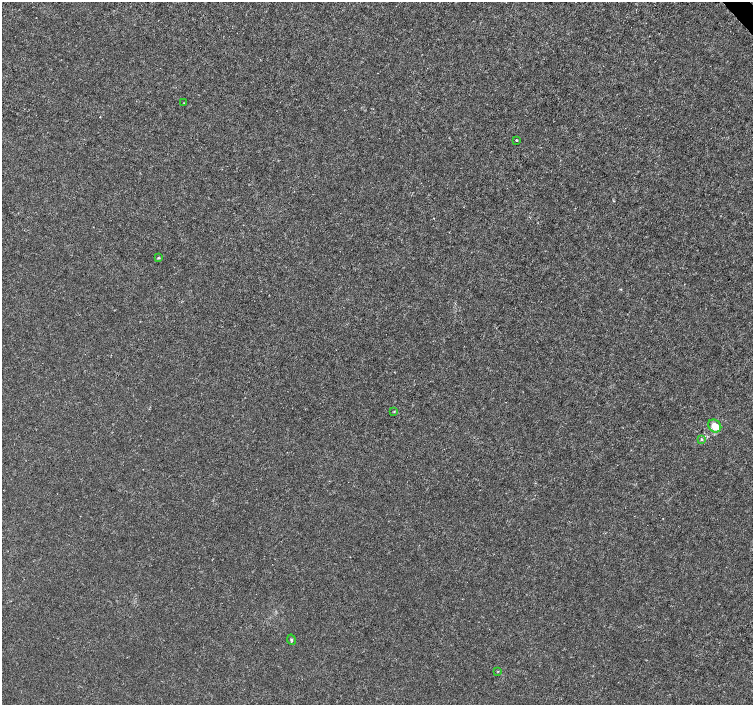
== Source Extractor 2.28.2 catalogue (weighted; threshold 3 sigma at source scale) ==
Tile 10 of 4 x 4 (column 2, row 3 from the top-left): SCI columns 1507-3007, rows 1615-3019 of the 6011 x 5972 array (HDU 1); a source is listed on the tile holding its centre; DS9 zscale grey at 2 x 2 block average (1 PNG px = mean of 2 x 2 image px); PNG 755 x 707 px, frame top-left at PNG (2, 2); each listed source drawn as its Kron ellipse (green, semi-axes under 4 px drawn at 4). Shown black and unused: <1% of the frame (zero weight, under 3 of 4 exposures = <1% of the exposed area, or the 3 px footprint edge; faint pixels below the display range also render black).
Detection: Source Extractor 2.28.2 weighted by HDU 2 'WHT'; one run over the whole footprint, this tile lists its part. Background -4.75e-05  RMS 0.0012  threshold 0.00545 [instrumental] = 3 sigma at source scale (4.5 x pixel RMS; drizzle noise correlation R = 1.50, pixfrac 1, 0.0396/0.0396 arcsec/px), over >= 5 px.
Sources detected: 8; all 8 listed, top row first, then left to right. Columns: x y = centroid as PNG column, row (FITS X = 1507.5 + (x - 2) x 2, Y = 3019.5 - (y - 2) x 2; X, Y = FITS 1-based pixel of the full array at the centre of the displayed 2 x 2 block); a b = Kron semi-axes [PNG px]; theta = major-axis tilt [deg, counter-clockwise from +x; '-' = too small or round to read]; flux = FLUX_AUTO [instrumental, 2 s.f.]
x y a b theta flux
184 103 2 2 - 0.13
516 140 2 2 - 0.63
158 258 3 2 - 0.28
394 411 3 3 - 0.22
715 426 7 6 - 4.4
702 439 4 3 - 0.3
291 640 5 2 - 0.3
498 671 3 2 - 0.16